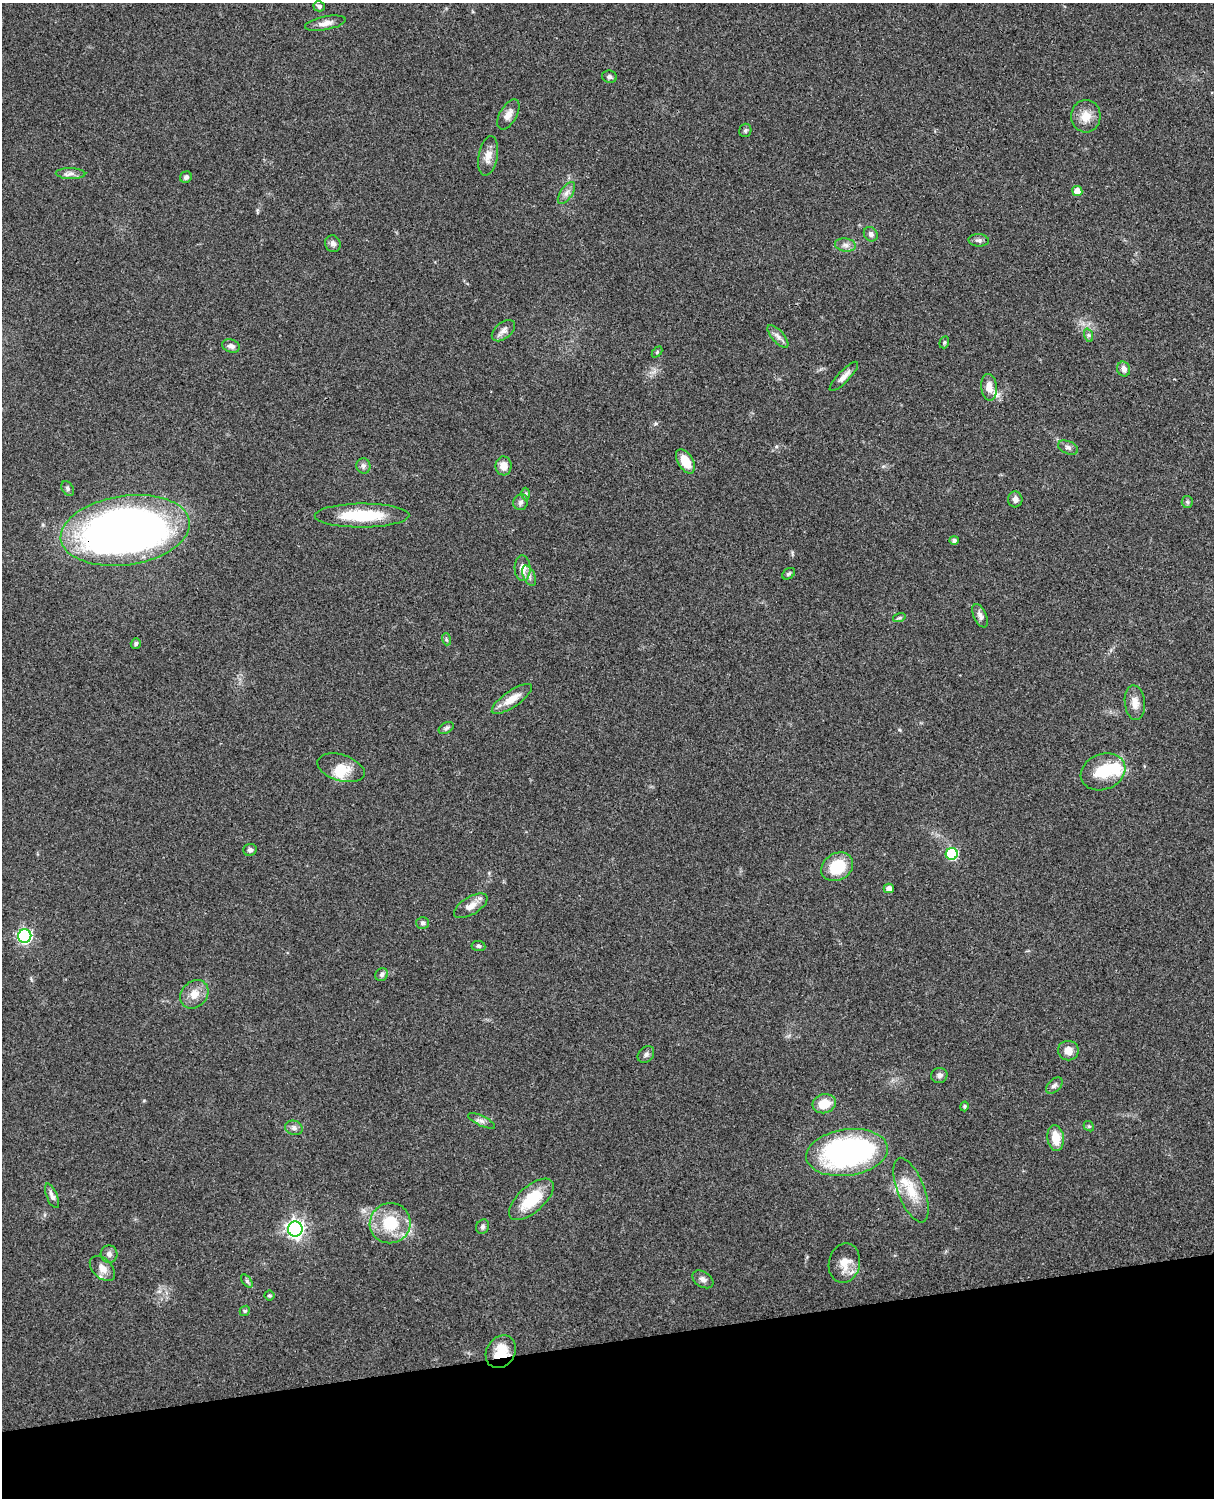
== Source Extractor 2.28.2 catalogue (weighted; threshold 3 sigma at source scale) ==
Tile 10 of 4 x 3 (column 2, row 3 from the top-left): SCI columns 1332-2543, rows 164-1659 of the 5089 x 4927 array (HDU 1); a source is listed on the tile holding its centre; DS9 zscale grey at full resolution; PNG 1216 x 1500 px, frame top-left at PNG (2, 3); each listed source drawn as its Kron ellipse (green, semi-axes under 4 px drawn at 4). Shown black and unused: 10% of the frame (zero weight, under 3 of 4 exposures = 6% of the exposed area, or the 3 px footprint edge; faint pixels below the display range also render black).
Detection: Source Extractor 2.28.2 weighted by HDU 2 'WHT'; one run over the whole footprint, this tile lists its part. Background 0.0899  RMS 0.0062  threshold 0.0277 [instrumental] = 3 sigma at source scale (4.5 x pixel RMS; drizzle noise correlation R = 1.50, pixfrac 1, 0.05/0.05 arcsec/px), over >= 5 px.
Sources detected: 88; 1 inside a brighter object's white glare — neither listed nor drawn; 4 inside a brighter listed object's ellipse — not listed separately; the other 83 listed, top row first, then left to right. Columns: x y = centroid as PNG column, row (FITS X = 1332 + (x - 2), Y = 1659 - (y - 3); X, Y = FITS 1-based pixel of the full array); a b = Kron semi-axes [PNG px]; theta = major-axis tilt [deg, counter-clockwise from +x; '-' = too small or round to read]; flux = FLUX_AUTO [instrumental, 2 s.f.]
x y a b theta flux
319 6 6 5 - 1.8
325 23 20 6 11 4.4
609 77 7 6 - 1.5
508 114 17 8 60 4.4
1086 116 16 15 - 8.3
745 130 7 6 - 1.1
488 156 20 9 80 5.9
70 174 15 5 -1 2.8
186 177 6 5 - 1.6
1077 191 5 5 - 6.3
566 193 12 6 56 3
871 234 8 6 -50 2.1
979 240 10 6 -4 1.8
333 244 8 7 - 2.4
845 245 10 6 -9 2.7
503 331 13 8 40 3.4
1088 335 7 4 -71 1.2
778 336 14 6 -48 2.9
944 342 6 4 70 0.9
231 346 9 6 -18 2.5
657 352 6 4 46 0.71
1124 369 7 6 - 3.1
844 376 19 5 46 4
989 387 13 8 -86 5.5
1068 448 10 6 -26 2.1
685 461 13 7 -58 10
363 466 8 7 - 2.1
504 466 9 8 - 5.6
68 488 8 5 -54 1.4
526 494 6 4 88 0.89
1015 499 8 7 - 2.7
521 502 8 7 - 1.9
1187 502 6 5 - 0.95
362 516 47 12 0 30
125 530 65 34 8 430
954 540 5 4 - 1.6
522 568 13 8 -89 5.8
789 574 7 5 38 1.1
529 576 11 5 -66 2.4
980 616 12 6 -65 2.6
899 618 6 4 18 0.96
446 639 6 3 -72 0.9
136 643 5 4 - 1.1
512 699 24 8 34 8.5
1135 703 17 10 -84 5.8
446 728 8 5 31 1.4
341 768 24 13 -17 11
1103 772 23 18 21 19
250 850 6 6 - 1.6
952 854 6 6 - 47
837 867 17 13 31 21
889 888 5 4 - 4
471 906 19 8 31 5.8
422 923 6 6 - 1.4
25 936 7 6 - 120
478 946 7 5 -5 1.2
382 975 7 6 - 1.7
194 994 15 13 47 7.3
1068 1051 10 9 - 5.6
646 1054 9 7 45 1.8
939 1075 8 7 - 2.2
1054 1085 10 6 44 2
824 1104 12 9 16 11
964 1106 5 4 - 0.87
482 1121 15 5 -25 2.5
1089 1126 5 4 - 0.82
294 1128 9 7 -18 2.3
1056 1138 13 8 -82 10
847 1152 41 23 8 150
911 1190 34 13 -69 15
52 1196 13 5 -67 2.6
531 1199 27 13 42 22
390 1223 20 20 - 23
483 1227 7 6 - 1.6
295 1229 7 7 - 270
109 1254 9 8 - 2.6
844 1263 20 15 78 9.3
102 1268 15 9 -44 5
703 1279 11 7 -34 2.7
247 1281 8 4 -54 1.1
269 1295 5 5 - 0.93
245 1311 5 5 - 0.87
501 1352 17 14 56 13
Overlapping masked pixels (flux is a lower limit): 2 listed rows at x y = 125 530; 501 1352